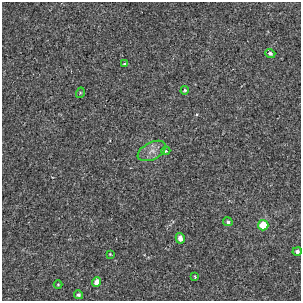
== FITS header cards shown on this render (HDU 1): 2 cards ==
NAXIS1  =                  299
NAXIS2  =                  299

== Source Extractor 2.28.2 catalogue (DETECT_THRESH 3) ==
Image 299 x 299 px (HDU 1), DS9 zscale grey, 1 PNG px = 1 image px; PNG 303 x 303 px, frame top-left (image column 1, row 299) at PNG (2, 2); each listed source drawn as its Kron ellipse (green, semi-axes under 4 px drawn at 4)
Background -0.00139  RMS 0.0028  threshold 0.00854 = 3 sigma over >= 5 px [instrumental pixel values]
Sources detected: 15; all 15 listed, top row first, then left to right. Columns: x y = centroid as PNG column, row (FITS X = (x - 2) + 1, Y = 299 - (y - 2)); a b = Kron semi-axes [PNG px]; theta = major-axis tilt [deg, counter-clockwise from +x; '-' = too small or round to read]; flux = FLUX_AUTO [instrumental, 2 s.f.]
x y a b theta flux
270 53 5 4 - 0.5
124 64 4 3 - 0.3
185 90 4 4 - 0.27
80 93 5 3 - 0.18
152 151 15 8 26 1.5
166 151 4 4 - 0.32
228 222 5 4 - 0.41
263 225 5 5 - 6.3
180 238 5 4 - 1.2
297 251 5 4 - 0.57
110 254 3 2 - 0.14
195 277 3 2 - 0.27
97 282 5 4 - 2
58 284 4 3 - 0.14
78 295 4 4 - 0.47